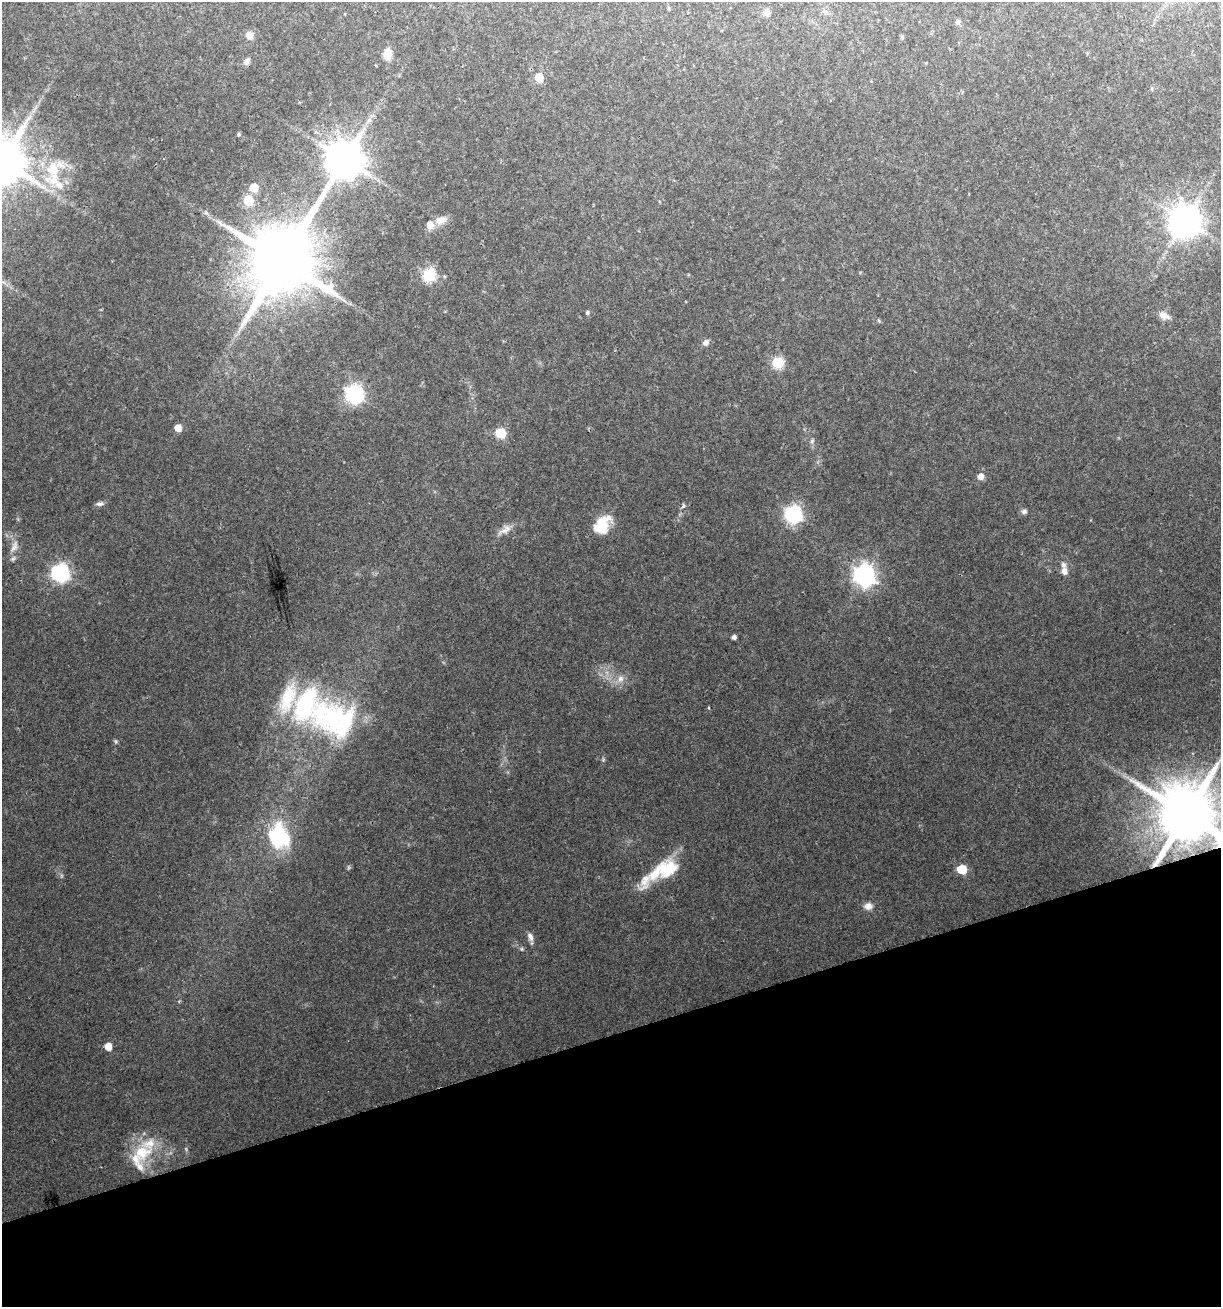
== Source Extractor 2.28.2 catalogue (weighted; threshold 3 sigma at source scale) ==
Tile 14 of 4 x 4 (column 2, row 4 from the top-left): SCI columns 1270-2488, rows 1-1305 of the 5026 x 5219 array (HDU 1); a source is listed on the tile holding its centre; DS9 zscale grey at full resolution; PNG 1223 x 1309 px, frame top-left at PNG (2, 2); no overlay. Shown black and unused: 21% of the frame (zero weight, under 2 of 3 exposures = <1% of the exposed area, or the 3 px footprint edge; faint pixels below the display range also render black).
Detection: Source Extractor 2.28.2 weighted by HDU 2 'WHT'; one run over the whole footprint, this tile lists its part. Background 0.0877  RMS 0.0078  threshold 0.0349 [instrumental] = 3 sigma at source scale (4.5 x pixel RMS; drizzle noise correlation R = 1.50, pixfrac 1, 0.0396/0.0396 arcsec/px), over >= 5 px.
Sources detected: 59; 11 inside a brighter listed object's ellipse — not listed separately; the other 48 listed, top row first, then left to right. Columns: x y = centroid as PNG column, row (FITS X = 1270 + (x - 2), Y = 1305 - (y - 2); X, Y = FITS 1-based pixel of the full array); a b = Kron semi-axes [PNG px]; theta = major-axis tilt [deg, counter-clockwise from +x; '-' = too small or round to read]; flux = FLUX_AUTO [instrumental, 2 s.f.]
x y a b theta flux
669 9 5 3 - 0.73
767 12 8 7 - 3.7
957 22 7 6 - 1.9
250 36 7 6 - 6.7
388 54 10 8 82 8.8
247 62 8 6 60 2.4
539 77 6 5 - 19
239 134 5 4 - 1.1
344 160 12 11 - 2200
2 162 13 12 - 3600
53 169 22 16 -77 23
254 188 6 6 - 18
248 201 6 6 - 30
441 220 17 9 12 6.3
1185 221 10 9 - 1400
220 223 9 4 -45 2.2
282 261 20 16 80 7600
429 275 7 6 - 70
587 313 5 5 - 1.4
1163 315 13 8 -20 5.5
879 321 5 3 - 0.81
706 342 8 8 - 2.8
778 362 6 6 - 62
355 394 8 8 - 200
178 428 6 6 - 6.7
500 433 8 7 - 18
980 476 7 6 - 4.9
100 504 10 5 5 2.2
683 506 5 4 - 1.2
1024 511 8 6 3 2
793 514 7 7 - 220
602 524 22 16 76 17
506 529 17 7 37 5.4
13 548 10 6 38 3.1
1064 571 8 7 - 5.7
60 573 7 7 - 230
864 575 8 8 - 390
734 637 4 4 - 2.5
620 678 10 7 45 4
334 720 74 47 -22 130
1186 814 16 14 86 5700
279 836 30 24 -68 51
962 869 7 6 - 21
655 873 37 16 47 22
868 906 10 8 1 4.7
530 937 11 6 -65 3.4
108 1046 7 7 - 6.5
142 1152 28 21 23 28
Overlapping masked pixels (flux is a lower limit): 2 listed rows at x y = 344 160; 1186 814
Isophote crosses this tile's border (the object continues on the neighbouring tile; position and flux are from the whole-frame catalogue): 1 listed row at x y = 2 162
Unlisted compact peaks at least as high as the median listed source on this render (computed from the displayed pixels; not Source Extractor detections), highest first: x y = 116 741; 812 441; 603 760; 521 949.